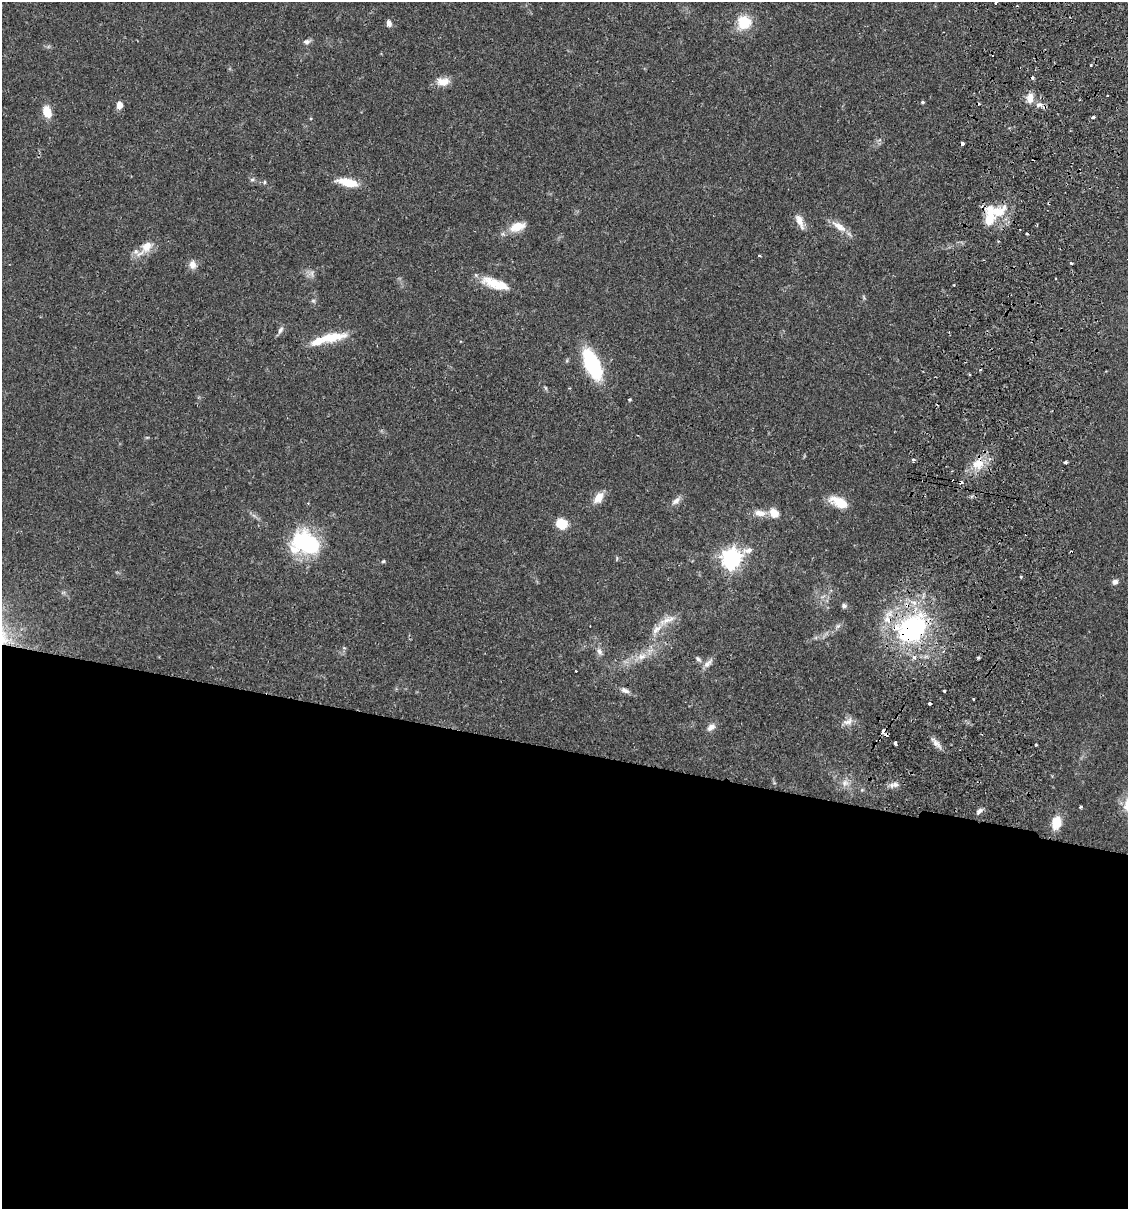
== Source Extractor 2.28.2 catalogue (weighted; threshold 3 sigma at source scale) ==
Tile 14 of 4 x 4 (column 2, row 4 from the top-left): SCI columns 1299-2424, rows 18-1224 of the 4966 x 4858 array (HDU 1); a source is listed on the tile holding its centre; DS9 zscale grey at full resolution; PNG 1130 x 1211 px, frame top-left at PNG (2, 2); no overlay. Shown black and unused: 38% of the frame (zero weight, under 2 of 3 exposures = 3% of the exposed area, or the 3 px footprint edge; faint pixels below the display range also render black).
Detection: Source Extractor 2.28.2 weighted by HDU 2 'WHT'; one run over the whole footprint, this tile lists its part. Background 0.0646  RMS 0.005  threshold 0.0225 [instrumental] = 3 sigma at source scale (4.5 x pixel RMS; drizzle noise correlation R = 1.50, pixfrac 1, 0.05/0.05 arcsec/px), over >= 5 px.
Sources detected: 90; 2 too faint to see at this stretch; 11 cosmic-ray / hot-pixel residue — not listed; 5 inside a brighter listed object's ellipse — not listed separately; the other 72 listed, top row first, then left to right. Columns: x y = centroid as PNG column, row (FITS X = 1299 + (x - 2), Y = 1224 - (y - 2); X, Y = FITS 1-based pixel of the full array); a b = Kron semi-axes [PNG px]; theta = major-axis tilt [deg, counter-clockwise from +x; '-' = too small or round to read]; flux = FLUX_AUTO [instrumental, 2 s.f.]
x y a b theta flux
995 2 4 3 - 4.9
744 22 20 19 - 11
389 23 8 6 -75 2
306 42 9 6 1 1.7
1091 65 2 2 - 0.42
443 82 16 10 1 5.3
1108 96 3 3 - 1.3
1030 98 12 8 90 4.7
922 102 5 3 - 0.74
119 105 8 6 85 3.6
1039 105 11 5 5 2.1
47 112 12 8 -77 7.3
1093 117 3 3 - 1.2
962 143 3 3 - 1.3
252 180 6 5 - 1
264 182 4 4 - 0.69
348 182 24 9 -12 9.4
997 212 28 14 24 13
800 221 20 8 -67 4.3
1037 225 3 2 - 0.6
839 226 23 8 -36 5.7
517 227 19 10 18 8.1
1027 234 3 3 - 1.3
146 247 19 13 46 7.1
759 256 3 3 - 0.8
1071 263 3 3 - 1
192 265 11 9 -87 3.1
495 284 36 12 -18 12
954 285 2 2 - 0.48
280 330 10 6 58 1.7
331 337 39 11 10 14
592 364 26 12 -66 45
629 399 3 3 - 1.1
914 460 4 3 - 1.2
1066 462 3 3 - 1.8
978 463 18 15 67 9.2
598 498 16 9 57 5.2
676 501 13 7 42 2.6
839 502 22 10 -23 9.8
760 513 17 8 -6 4.6
774 513 12 9 -48 5.5
561 524 11 10 - 9
306 542 32 21 -27 42
748 550 11 8 21 2.8
732 559 7 7 - 270
383 561 5 4 - 0.54
1021 576 3 3 - 0.79
1115 582 7 6 - 2
844 606 7 6 - 1.2
887 619 17 9 87 6
667 620 24 8 23 5
838 626 7 5 44 1.1
912 629 29 20 36 75
599 651 11 6 -62 2.1
642 656 14 9 12 4.6
914 658 6 6 - 1.7
698 659 9 5 -49 1.3
708 663 15 6 45 2.6
625 690 12 6 -27 2.1
944 691 3 3 - 1.3
929 703 3 3 - 1.8
849 721 15 7 24 2.9
711 727 12 7 41 2.5
895 743 4 3 - 1.8
936 743 12 7 -36 2.8
1036 744 3 2 - 0.51
845 783 10 9 - 3.2
895 784 10 6 8 2.2
862 790 5 5 - 0.61
1081 807 3 3 - 0.88
979 811 9 5 44 1.6
1056 823 12 9 80 11
Overlapping masked pixels (flux is a lower limit): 2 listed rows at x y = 978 463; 912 629
Isophote crosses this tile's border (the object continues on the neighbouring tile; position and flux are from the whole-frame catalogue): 1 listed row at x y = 995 2